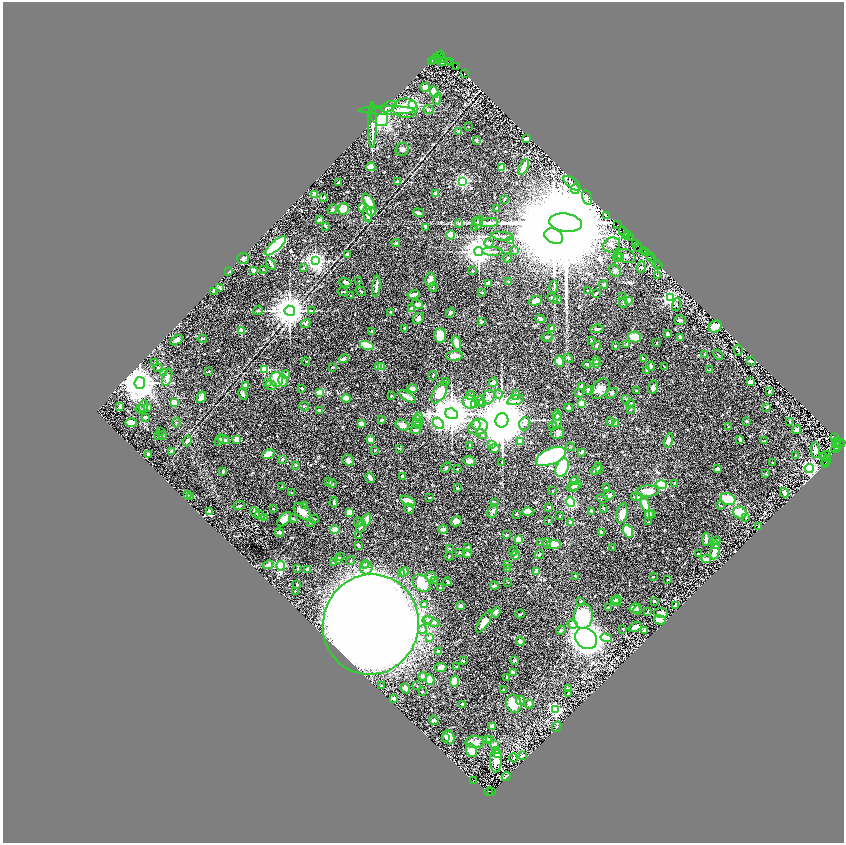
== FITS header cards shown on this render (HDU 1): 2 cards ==
NAXIS1  =                 1683
NAXIS2  =                 1681

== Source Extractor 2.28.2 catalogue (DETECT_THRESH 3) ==
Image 1683 x 1681 px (HDU 1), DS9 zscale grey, zoomed out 1/2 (1 PNG px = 2 x 2 image px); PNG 846 x 845 px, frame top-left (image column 2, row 1681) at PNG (3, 2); each listed source drawn as its Kron ellipse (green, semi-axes under 4 px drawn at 4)
Background 1.28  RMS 0.023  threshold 0.07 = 3 sigma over >= 5 px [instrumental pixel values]
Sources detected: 748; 43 cannot appear on this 1/2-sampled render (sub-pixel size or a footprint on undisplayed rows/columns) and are neither listed nor drawn; of the other 705, the 500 brightest by FLUX_AUTO listed and drawn (205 fainter detections omitted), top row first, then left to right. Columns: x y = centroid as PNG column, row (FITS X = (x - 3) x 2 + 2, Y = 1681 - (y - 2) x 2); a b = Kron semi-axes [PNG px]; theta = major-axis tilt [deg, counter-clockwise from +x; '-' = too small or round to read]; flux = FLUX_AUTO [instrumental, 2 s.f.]
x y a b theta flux
441 55 2 2 - 63
439 57 3 1 - 100
441 58 3 1 - 150
435 59 5 3 - 370
438 59 3 1 - 150
432 61 2 2 - 170
441 61 6 2 -19 420
449 62 2 1 - 140
450 63 2 1 - 31
456 67 2 1 - 2000
464 73 3 1 - 210
425 87 5 4 - 23
434 92 6 3 -66 52
437 99 6 3 80 8.5
412 104 3 3 - 1000
389 107 8 5 26 11
405 108 12 9 -3 97
387 110 28 4 0 46
429 110 5 3 - 12
379 117 10 7 -48 210
372 125 22 3 90 36
468 126 2 2 - 3.1
459 132 2 2 - 30
526 139 4 3 - 32
476 140 4 2 - 5
402 149 7 6 - 12
371 167 4 3 - 80
502 167 3 3 - 38
524 167 9 4 65 57
462 181 3 3 - 980
397 182 3 3 - 6.1
339 183 3 3 - 9
572 183 10 5 -38 13
575 189 5 4 - 9.7
435 194 3 3 - 25
314 195 3 3 - 23
324 197 2 2 - 3.7
587 198 7 4 -74 11
505 199 4 2 - 3.3
369 201 8 4 -54 54
363 207 3 2 - 150
332 209 5 3 - 7.6
343 209 6 5 - 62
497 209 3 2 - 14
372 211 5 2 - 4.1
418 213 5 2 - 11
368 214 9 4 -82 24
606 215 3 1 - 600
319 220 3 2 - 8.2
477 222 5 3 - 6.3
458 223 3 3 - 3.3
479 223 7 3 77 6.8
489 223 9 4 4 13
566 223 16 9 -8 190000
617 225 2 2 - 330
325 226 3 2 - 6.8
426 227 4 3 - 13
475 228 3 3 - 3.3
622 230 4 1 - 260
625 233 7 2 -58 2000
451 235 4 4 - 110
628 235 3 1 - 330
502 236 11 2 -7 9.6
554 236 10 7 -25 79000
631 238 3 1 - 580
511 241 3 2 - 3
396 243 4 2 - 7.9
489 243 5 4 - 8
635 244 3 2 - 1000
611 245 9 7 27 21
276 246 13 5 42 670
638 247 4 1 - 180
515 250 4 2 - 3.2
643 250 4 2 - 880
479 252 4 4 - 6600
493 252 10 2 -3 8.4
646 253 3 2 - 560
348 255 3 3 - 4.9
626 256 10 6 -22 22
649 256 3 2 - 890
618 257 5 3 - 4
620 257 4 3 - 5.1
243 258 6 5 - 9.6
508 258 5 2 - 3.6
651 258 4 1 - 460
315 261 4 4 - 2000
271 264 6 2 -56 13
656 264 2 1 - 80
658 265 2 1 - 330
641 267 5 4 - 6.2
303 268 4 3 - 3.9
263 269 2 1 - 3
254 270 4 3 - 9
473 271 3 2 - 3.2
615 271 6 5 - 11
229 272 3 2 - 5.7
658 275 3 2 - 4.7
430 280 7 5 84 20
359 281 3 2 - 3.6
346 282 6 3 -14 13
508 282 3 2 - 3.5
489 284 3 2 - 24
604 285 4 3 - 5.7
376 286 11 3 82 17
554 286 6 3 78 6.3
219 287 3 2 - 12
433 287 5 2 - 3.6
213 291 2 2 - 6.3
343 291 5 2 - 3.7
361 291 5 3 - 6.8
588 291 2 2 - 3.7
482 293 3 2 - 5
596 293 4 2 - 6.3
414 294 6 2 14 32
350 296 2 2 - 3.4
622 297 3 3 - 3.5
552 298 5 3 - 8.3
670 298 4 4 - 1400
558 299 4 2 - 3.3
629 300 4 3 - 9.5
536 301 7 4 25 29
623 303 5 3 - 5.4
417 304 6 4 -19 9.3
676 305 7 3 77 6.7
411 309 3 2 - 9.1
258 310 5 3 - 5.1
290 311 5 5 - 9500
312 311 4 3 - 6.4
391 312 4 3 - 3.8
450 312 5 3 - 8.2
418 319 6 5 - 14
540 319 5 4 - 9
680 320 6 5 - 9
482 322 3 2 - 6.5
306 324 5 3 - 9
715 327 6 5 - 59
405 329 3 2 - 11
552 329 4 3 - 12
597 329 7 2 5 14
241 331 2 2 - 130
372 331 4 2 - 5.2
667 334 4 3 - 11
440 336 7 6 - 71
547 337 6 3 6 8.3
635 337 6 5 - 100
680 337 4 2 - 5
202 339 5 3 - 5.8
177 340 7 3 33 20
591 340 3 2 - 7.2
456 343 7 3 -73 47
657 343 2 2 - 4
627 344 4 3 - 9.8
367 345 7 4 -15 75
596 346 5 3 - 6.7
615 346 3 3 - 3.6
738 350 5 2 - 3.4
705 355 2 2 - 12
718 355 5 2 - 2.9
454 356 8 4 4 27
568 358 5 3 - 5.2
643 358 3 2 - 3.3
344 359 5 3 - 9.6
596 360 3 2 - 6.3
306 361 4 2 - 3.4
559 361 6 3 -81 54
751 361 4 2 - 13
155 363 2 2 - 4.4
596 363 4 3 - 13
587 364 4 2 - 8
378 366 4 3 - 21
651 366 4 2 - 12
332 367 4 2 - 3.5
381 367 4 3 - 54
664 367 3 1 - 3.6
158 368 5 3 - 4.3
264 369 3 3 - 230
710 370 4 2 - 4.3
647 371 3 2 - 8.2
163 372 4 2 - 3.4
208 372 4 2 - 5.4
286 374 4 3 - 22
433 376 5 3 - 5.5
167 377 9 4 72 22
277 379 7 6 - 160
283 381 6 5 - 11
445 381 2 2 - 6.9
493 382 5 4 - 16
750 382 4 3 - 30
140 383 6 5 - 10000
267 383 3 3 - 3.9
271 385 5 5 - 11
246 386 4 3 - 12
582 386 3 2 - 19
653 387 7 4 79 15
302 388 3 2 - 6.3
412 388 5 3 - 17
600 389 11 7 51 37
589 390 4 3 - 16
636 391 2 2 - 6.7
439 392 12 6 60 100
769 392 4 2 - 8.3
320 393 4 3 - 65
579 393 4 3 - 6
612 393 7 4 37 9.8
243 394 6 3 -63 7.1
498 394 4 3 - 4.8
471 395 4 3 - 13
516 395 5 3 - 5.9
391 396 3 2 - 4.5
202 397 6 3 63 54
407 397 10 3 -30 48
489 397 7 6 - 17
346 398 4 3 - 65
626 399 4 2 - 4.1
516 400 9 4 18 28
480 401 5 3 - 6.5
174 402 3 3 - 42
470 402 7 6 - 140
482 403 3 3 - 6.9
582 403 4 4 - 60
475 404 2 2 - 17
630 404 4 2 - 3.4
143 406 6 3 86 13
304 406 5 3 - 4.4
120 407 3 2 - 18
147 407 3 3 - 13
766 407 3 2 - 3.1
569 408 4 3 - 13
140 409 5 3 - 11
630 409 3 3 - 3.8
320 411 3 3 - 18
452 414 6 5 - 13000
557 415 5 3 - 26
145 417 3 2 - 12
419 417 4 3 - 6.8
382 420 4 2 - 4.2
502 420 7 6 - 41000
417 421 5 4 - 11
557 421 8 4 81 12
610 421 4 3 - 6
747 421 2 2 - 8.5
790 421 2 2 - 4.2
131 423 5 4 - 52
176 423 5 2 - 3.1
418 423 5 3 - 11
361 424 4 3 - 30
439 424 6 4 -44 490
476 424 5 3 - 8.4
525 424 7 5 70 15
616 424 4 3 - 22
402 425 7 5 -28 33
418 425 4 2 - 10
553 426 4 3 - 3.8
729 426 2 2 - 6.4
478 427 10 7 20 31
416 430 5 3 - 14
797 430 4 3 - 13
161 431 2 2 - 3.9
558 433 6 6 - 13
481 434 6 3 -28 7.7
159 435 3 2 - 3
162 436 2 2 - 4.8
835 438 4 2 - 2900
740 439 3 2 - 11
219 440 6 3 65 9.3
224 440 6 3 -12 14
237 440 3 3 - 57
371 440 2 2 - 55
668 440 7 4 75 27
187 441 5 3 - 8.5
520 441 4 3 - 27
765 441 2 2 - 6
837 442 2 1 - 530
839 443 6 3 7 840
491 444 3 2 - 3.2
836 444 2 2 - 620
469 446 4 2 - 4.8
571 447 4 3 - 3.9
838 447 2 2 - 1300
399 448 4 2 - 3.2
494 448 5 3 - 16
836 449 4 2 - 760
375 450 2 2 - 3.4
816 450 8 4 -83 17
172 451 3 3 - 13
582 452 3 2 - 14
148 454 4 2 - 9.7
268 454 6 4 20 39
826 455 5 2 - 3
551 456 16 8 23 630
796 456 3 2 - 3.8
823 457 4 2 - 10
828 458 3 2 - 140
282 459 3 3 - 8.6
348 460 6 5 - 11
469 461 6 4 -12 16
827 461 3 2 - 310
502 462 3 3 - 3
773 463 2 2 - 5
825 463 4 1 - 180
296 465 4 3 - 4.6
446 468 6 3 45 7.1
562 468 9 6 68 340
809 468 4 4 - 1000
457 469 3 2 - 3.3
596 469 6 3 56 15
717 469 3 3 - 20
599 470 3 3 - 3.2
223 472 4 3 - 6
766 474 3 2 - 3.7
403 476 3 2 - 15
370 478 5 3 - 20
575 480 4 3 - 5.2
329 482 3 2 - 7
674 483 3 2 - 3
332 484 3 3 - 11
661 485 5 4 - 130
576 486 6 3 32 11
282 487 2 2 - 3.1
573 487 6 4 20 15
457 488 3 2 - 7.5
606 488 4 2 - 5.9
553 491 2 2 - 4.7
648 491 11 5 1 65
292 493 3 2 - 3.4
785 493 5 3 - 22
187 494 3 3 - 6.1
608 495 6 3 14 19
190 497 2 2 - 3.6
430 497 3 2 - 4.3
636 497 5 3 - 28
602 498 6 2 -7 4.8
639 498 3 2 - 5.6
728 499 8 5 -19 98
408 501 8 4 -24 53
334 502 5 3 - 6
494 502 3 2 - 8.4
570 502 5 4 - 140
645 504 8 3 -71 46
304 505 4 3 - 5.7
720 505 4 2 - 3.4
239 506 6 2 23 6.6
549 507 3 2 - 8.4
603 508 4 3 - 3
273 509 2 2 - 3.1
409 509 5 4 - 12
210 511 2 2 - 37
302 511 10 6 -45 41
493 511 7 4 65 10
591 511 2 2 - 25
255 512 6 3 -51 17
350 512 3 3 - 57
528 512 5 4 - 42
622 513 10 5 77 43
740 513 7 5 -27 85
516 514 4 3 - 3.7
260 515 5 3 - 6.2
560 515 4 2 - 3
649 515 4 2 - 20
652 515 3 2 - 3.6
746 517 4 3 - 4.9
265 518 4 3 - 4.2
284 519 8 5 49 34
293 519 4 2 - 4.4
314 519 4 2 - 4.4
367 520 6 3 74 51
456 521 5 5 - 36
548 521 3 2 - 3.2
310 522 3 2 - 3.5
358 522 4 3 - 5.9
571 522 3 2 - 24
649 522 4 3 - 3.4
361 527 7 3 64 16
758 527 3 2 - 4.2
443 529 5 3 - 30
335 530 5 4 - 34
628 531 7 4 -67 170
279 533 4 3 - 14
601 533 4 3 - 10
507 535 3 2 - 6.3
359 536 3 2 - 4.1
518 539 4 3 - 34
706 539 6 3 -89 11
716 541 4 3 - 8.6
541 542 4 2 - 5.6
547 543 5 3 - 5.2
554 544 7 4 0 51
358 545 4 3 - 13
716 545 4 4 - 11
449 548 3 3 - 3.3
468 548 2 2 - 31
612 548 2 2 - 4.7
514 551 4 2 - 4.1
715 551 8 3 77 56
459 552 3 2 - 5.5
468 554 4 2 - 11
698 554 3 2 - 4.8
515 555 4 3 - 10
539 555 5 2 - 4.9
449 556 4 2 - 3.9
340 557 3 2 - 2.9
338 559 3 3 - 23
706 559 5 2 - 34
351 561 4 3 - 4.6
333 562 2 2 - 4.1
365 564 4 3 - 5.8
507 564 3 2 - 3.1
268 565 5 3 - 18
281 566 5 4 - 240
298 568 3 2 - 4.2
366 568 6 6 - 26
508 568 3 2 - 6.8
308 569 3 2 - 20
537 571 3 3 - 23
404 572 5 3 - 6.6
402 574 3 3 - 3.1
576 576 3 2 - 6.4
431 577 5 4 - 19
653 577 2 2 - 3.5
435 580 3 2 - 4.1
668 580 2 2 - 3.9
448 582 4 2 - 6.3
508 582 3 2 - 2.9
422 583 10 7 -45 70
297 585 4 2 - 6.6
494 586 4 3 - 8.7
440 587 2 2 - 5.5
295 591 2 2 - 9.1
617 599 5 2 - 6.8
581 601 3 2 - 5.7
616 601 5 2 - 8.7
654 601 3 3 - 4
424 605 4 3 - 9.5
461 606 3 3 - 12
675 606 3 3 - 13
608 607 3 2 - 3.6
635 608 6 4 11 26
638 610 4 3 - 15
496 612 5 4 - 16
648 612 2 2 - 7.2
661 613 7 5 -9 22
520 614 5 2 - 3.3
583 616 13 9 86 270
427 620 5 3 - 9.5
660 620 6 4 -14 28
432 622 8 4 -27 12
484 622 13 4 56 36
371 624 50 48 75 23000
572 624 5 4 - 12
635 627 7 4 25 34
423 629 4 4 - 12
623 629 2 2 - 3.4
561 630 5 3 - 11
644 630 3 3 - 8.6
430 638 4 3 - 11
586 638 12 10 -41 2000
606 638 5 4 - 36
520 641 4 4 - 8.7
439 652 3 3 - 12
515 660 3 3 - 9.8
463 661 3 2 - 3.6
456 667 3 2 - 3.3
441 668 5 4 - 22
513 672 3 2 - 9.9
423 676 4 3 - 9.8
506 677 2 2 - 5.5
430 680 5 4 - 91
455 681 5 3 - 190
381 686 3 2 - 5.1
417 686 2 2 - 5.4
405 688 5 3 - 23
569 688 4 2 - 7.9
504 689 2 2 - 4.3
422 691 3 2 - 6.8
568 694 3 2 - 4.1
394 699 3 2 - 22
520 700 4 2 - 4
463 704 2 2 - 11
514 704 9 7 -68 73
529 704 4 4 - 6.9
556 710 4 3 - 870
434 720 5 3 - 8.3
492 726 4 3 - 20
557 727 5 2 - 4.5
446 737 4 2 - 6.2
448 737 7 6 - 36
488 739 3 3 - 4.6
490 740 3 3 - 4.1
475 742 9 6 1 31
495 745 3 2 - 33
472 751 6 5 - 40
497 751 3 2 - 5.2
498 754 4 3 - 4.7
522 755 3 2 - 4.4
514 758 4 2 - 7.3
496 760 12 6 87 30
506 777 5 2 - 16
473 780 3 2 - 330
491 791 2 1 - 180
489 792 4 2 - 300
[205 fainter detections neither listed nor drawn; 43 sub-pixel or undisplayed-footprint detections neither listed nor drawn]